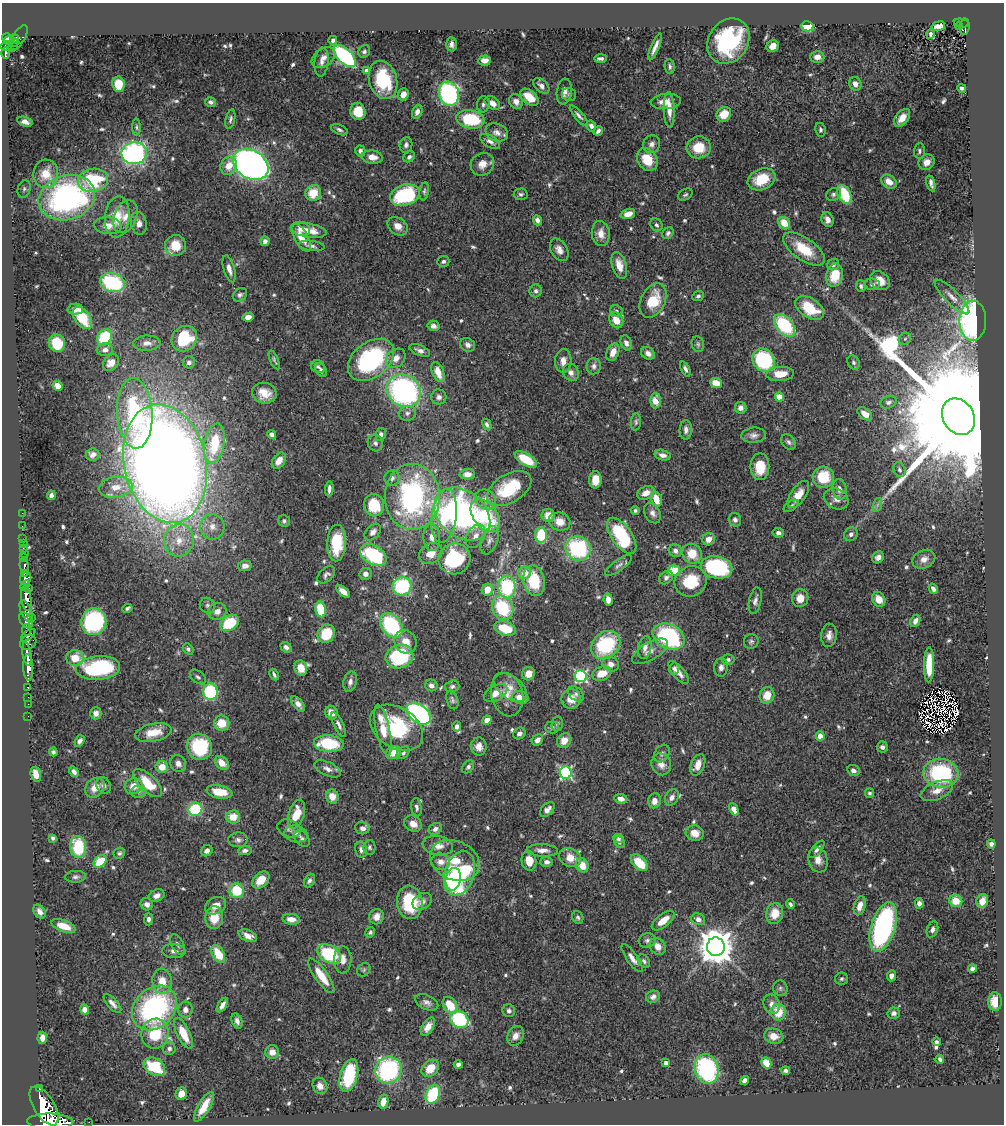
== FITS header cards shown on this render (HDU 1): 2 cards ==
NAXIS1  =                 1002
NAXIS2  =                 1122

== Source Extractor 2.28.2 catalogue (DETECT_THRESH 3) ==
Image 1002 x 1122 px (HDU 1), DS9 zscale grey, 1 PNG px = 1 image px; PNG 1006 x 1126 px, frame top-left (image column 1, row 1122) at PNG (2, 3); each listed source drawn as its Kron ellipse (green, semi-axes under 4 px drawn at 4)
Background 1.39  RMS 0.039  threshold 0.116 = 3 sigma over >= 5 px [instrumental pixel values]
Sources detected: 666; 9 with non-positive FLUX_AUTO (blend fragments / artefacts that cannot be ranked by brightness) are neither listed nor drawn; of the other 657, the 500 brightest by FLUX_AUTO listed and drawn (157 fainter detections omitted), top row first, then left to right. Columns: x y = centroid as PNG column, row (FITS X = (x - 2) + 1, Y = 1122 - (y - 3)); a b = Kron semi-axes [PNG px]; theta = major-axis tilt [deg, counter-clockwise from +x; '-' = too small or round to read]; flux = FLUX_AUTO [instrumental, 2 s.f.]
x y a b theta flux
961 23 8 3 -10 95
807 26 6 5 - 94
938 26 7 4 15 12
959 26 4 2 - 31
965 27 8 5 83 130
930 34 5 3 - 7.4
7 38 5 3 - 530
14 39 4 4 - 140
18 39 15 6 58 170
333 40 4 4 - 9.6
9 41 5 3 - 610
728 41 24 19 55 280
14 43 5 3 - 120
451 44 7 5 -89 10
15 46 3 2 - 93
773 46 6 5 - 20
6 47 6 4 -4 330
655 47 14 3 67 16
364 51 6 5 - 6.9
5 53 6 3 90 240
345 56 13 7 -44 430
323 57 13 9 34 18
817 57 7 6 - 20
600 58 6 3 3 7.4
485 61 6 5 - 20
322 62 14 7 84 14
670 66 7 5 -84 7
367 71 4 4 - 28
383 80 19 14 -74 150
118 84 8 6 -81 60
855 84 7 6 - 17
541 86 9 6 -42 14
962 88 4 3 - 6.8
564 92 13 7 82 16
403 94 6 5 - 23
449 94 12 10 -72 480
569 95 7 6 - 6.1
529 97 10 6 -41 48
516 101 8 6 -53 18
666 101 15 7 4 27
211 102 5 4 - 7
492 103 8 6 -36 23
483 104 8 6 79 8
669 110 18 5 -88 27
358 111 9 7 -77 53
417 112 7 5 68 13
724 114 8 7 - 47
579 115 13 4 -49 9.9
902 118 10 6 51 29
230 119 10 4 77 6.5
470 119 14 9 -9 150
25 122 8 4 -16 14
591 126 6 4 -61 8.2
136 127 8 4 -89 5.7
339 130 9 5 -24 6.8
820 130 7 5 -79 6.8
598 131 5 3 - 7.6
497 132 12 8 -23 17
490 142 11 6 -31 13
651 144 9 8 - 13
406 145 8 6 80 8.4
699 147 12 11 - 65
360 151 5 5 - 9.6
919 151 8 5 87 6.4
134 153 13 11 6 630
372 157 10 6 -7 22
409 157 6 5 - 7.3
647 159 12 9 -56 62
927 162 8 7 - 22
251 164 19 14 -30 1600
482 164 12 11 - 25
229 166 9 8 - 34
46 174 14 12 86 68
762 179 14 10 24 81
93 180 15 11 11 190
889 182 8 6 -33 26
931 183 8 3 -74 9.7
24 189 9 6 72 7.9
424 191 9 4 81 5.6
313 193 8 7 - 55
521 194 7 6 - 6.2
833 194 8 6 29 7.5
844 194 10 6 -63 120
405 195 15 10 18 240
685 195 8 5 31 5.6
67 198 28 22 17 750
628 214 7 5 18 22
117 217 20 12 83 63
125 217 17 11 67 32
828 219 8 6 -68 15
537 220 5 4 - 11
139 223 12 7 -80 18
784 223 6 5 - 46
656 225 7 5 -54 6.8
108 226 13 8 -6 26
398 226 11 8 -37 22
301 229 9 7 -15 18
309 230 18 7 -9 37
668 233 6 5 - 6.8
601 234 13 9 -85 22
301 237 16 6 -60 32
265 241 4 4 - 9.8
176 245 10 10 - 62
311 246 13 5 -6 10
804 249 24 11 -34 77
559 250 12 8 -58 18
443 261 6 5 - 7.2
619 265 14 7 -73 30
833 265 6 5 - 7.2
229 269 14 5 -74 17
835 275 12 8 77 67
880 281 11 8 -37 30
112 283 13 9 -18 230
872 284 7 6 - 7.1
861 286 6 5 - 6
536 291 6 6 - 7.2
240 295 8 6 41 7.4
698 296 6 5 - 6.6
952 297 23 7 -45 21
653 301 18 12 63 83
809 308 16 9 -34 90
75 309 7 5 1 20
616 311 6 5 - 5.7
248 317 5 4 - 18
82 318 13 7 -54 70
616 320 8 6 -59 39
973 321 20 13 89 1100
785 325 13 8 -48 190
433 326 6 5 - 11
104 337 9 7 58 110
184 339 14 11 44 160
905 339 7 5 44 6
57 343 9 8 - 82
147 343 14 7 2 16
626 343 8 5 -67 12
698 344 8 6 -78 6.5
468 345 8 6 -33 11
105 350 8 6 5 12
420 350 11 5 -21 12
613 352 9 6 68 26
648 353 7 6 - 15
396 358 11 8 44 24
274 360 10 3 -67 5.4
371 360 26 17 38 330
764 360 12 10 -47 240
563 361 12 8 87 19
189 362 6 6 - 9.5
853 362 7 5 -60 6.6
111 363 9 7 47 25
594 366 8 7 - 10
318 367 7 6 - 6.3
685 369 8 4 -65 7.8
321 370 7 5 -57 7
438 372 10 6 -68 37
571 372 9 7 -60 14
780 374 13 7 4 40
716 383 6 5 - 43
58 386 5 4 - 28
404 391 18 15 -33 660
264 393 12 10 -13 35
439 397 7 7 - 12
779 397 4 4 - 66
655 401 7 5 89 33
888 402 8 6 24 9.2
741 408 6 6 - 15
135 413 35 18 -87 300
407 413 8 7 - 10
865 414 8 5 -38 22
958 417 19 15 -58 170000
636 422 8 5 84 5.9
487 424 6 4 -59 6.9
686 430 9 6 89 13
272 434 4 4 - 11
381 435 7 5 81 10
753 435 12 7 6 13
789 442 9 6 -54 7.7
214 443 20 10 79 100
375 443 8 7 - 8.9
93 455 7 6 - 12
662 455 8 5 -15 14
526 459 12 6 -31 76
279 461 9 6 54 24
165 463 60 41 -78 6000
760 467 13 9 -90 63
899 470 8 5 -68 7.1
467 474 8 5 2 20
823 477 11 10 - 84
392 478 8 7 - 9.1
595 480 8 6 87 33
116 487 17 10 8 40
509 488 24 14 31 140
329 489 7 3 85 9.9
839 489 10 7 -80 16
646 493 9 6 26 23
51 495 4 4 - 11
798 495 15 7 55 29
412 497 33 27 90 570
656 499 8 5 -73 47
836 499 13 10 -25 18
486 500 11 9 -41 17
374 505 11 10 - 90
877 505 7 4 71 5.6
791 506 8 4 35 5.6
635 510 4 4 - 5.5
22 513 2 2 - 10
652 513 11 7 -62 14
462 514 31 23 -40 700
548 515 6 6 - 34
444 516 27 12 83 110
485 516 18 12 -53 190
735 520 7 6 - 9.1
284 521 6 5 - 6.2
559 522 11 9 -18 32
22 526 4 2 - 17
212 527 13 12 - 28
373 532 10 6 46 13
778 533 6 5 - 10
851 534 7 6 - 10
541 535 8 6 -89 97
475 536 13 8 60 20
622 536 21 10 -54 190
432 537 13 8 -87 20
23 538 2 2 - 19
709 539 6 6 - 20
179 540 16 15 - 56
489 540 15 8 69 15
337 543 18 9 88 99
23 544 3 2 - 41
23 548 3 3 - 71
578 548 13 12 - 260
675 551 7 6 - 12
25 553 2 2 - 17
431 554 12 10 31 33
692 554 10 9 - 51
373 555 14 9 -33 200
24 557 3 3 - 380
878 557 6 5 - 11
454 559 16 15 - 190
924 559 12 9 25 19
619 565 16 5 36 11
24 566 7 4 -79 330
245 566 7 5 10 14
716 567 16 11 -12 230
674 571 6 5 - 93
525 573 6 6 - 38
24 574 4 3 - 560
365 574 6 6 - 12
326 575 10 6 44 8.6
666 577 8 6 41 8.7
26 578 6 5 - 1400
534 581 15 10 -80 120
691 581 16 15 - 96
25 585 5 3 - 1200
402 586 9 9 - 220
507 587 11 9 -89 220
29 589 3 2 - 390
933 589 5 3 - 9.7
487 590 6 5 - 35
343 591 8 4 -42 24
800 598 9 8 - 29
26 599 12 5 -82 4100
608 599 6 4 -81 21
879 599 7 6 - 34
755 601 13 6 78 13
207 606 8 7 - 7.8
127 608 5 3 - 6.3
503 608 13 10 -62 150
320 609 8 5 -81 89
26 611 12 5 -67 1200
217 611 9 8 - 19
31 617 4 2 - 240
26 620 9 6 -56 850
915 621 6 5 - 16
94 622 13 12 - 320
229 623 10 7 33 110
391 625 13 9 -51 270
505 629 11 7 -16 73
27 630 6 4 84 980
326 634 10 8 58 85
28 635 8 3 38 540
829 635 12 8 85 17
669 636 17 12 -27 350
751 641 7 7 - 6.9
28 642 8 7 - 690
406 642 12 10 -58 33
606 645 16 12 41 200
286 647 6 5 - 9.2
645 648 12 6 77 15
188 649 6 4 -48 5.7
650 651 20 8 30 21
27 654 12 4 -80 2500
399 656 14 11 19 210
75 658 9 8 - 44
728 660 6 5 - 6.4
611 664 8 7 - 17
929 665 17 5 89 75
28 667 13 5 -88 2500
721 667 9 6 85 12
98 668 22 12 5 250
301 668 8 6 -70 31
674 668 6 5 - 8.4
679 672 14 6 -50 19
602 673 10 7 20 41
528 674 7 6 - 30
274 675 6 3 -64 6.2
581 676 6 6 - 410
198 677 9 5 -39 7.1
350 682 10 6 76 12
431 685 6 5 - 12
452 686 7 5 17 6.9
27 687 3 2 - 49
510 687 19 11 -37 31
210 692 8 7 - 210
496 693 12 7 30 28
576 694 9 6 -45 7.5
507 695 22 16 -77 46
767 695 8 7 - 38
28 697 2 2 - 23
520 697 8 6 -14 39
571 699 10 9 - 37
452 700 9 5 -74 7.3
28 704 2 2 - 19
298 704 9 5 -49 16
96 713 6 5 - 11
331 713 7 6 - 25
419 714 13 9 -36 610
28 716 2 2 - 16
487 720 5 4 - 27
222 723 7 7 - 47
557 724 7 5 78 7.1
339 725 13 4 -64 12
457 726 5 4 - 10
552 727 7 6 - 7.2
397 728 29 20 -33 230
383 730 26 7 -78 48
153 733 19 9 12 49
519 733 6 5 - 9.1
820 736 4 4 - 37
537 740 6 5 - 15
80 741 6 4 52 9.8
564 741 8 7 - 26
329 744 15 8 -5 160
479 746 9 7 -88 19
199 747 13 12 - 150
882 747 5 5 - 10
53 752 4 4 - 5.6
393 753 8 6 30 38
403 753 7 5 43 6.7
662 754 9 7 60 7.8
222 763 8 6 -44 31
178 764 9 7 -60 16
661 764 11 9 -70 20
698 765 11 6 67 26
162 767 6 6 - 39
468 767 7 5 52 6.5
328 769 14 6 -24 15
853 770 6 5 - 12
74 772 5 4 - 11
566 773 6 6 - 420
941 773 17 14 -8 270
36 774 8 5 -74 30
148 783 18 8 -44 72
104 785 8 7 - 13
133 786 9 7 25 28
95 788 11 9 44 30
937 791 17 8 24 28
138 792 8 6 0 8.4
219 792 13 6 -10 58
869 793 5 4 - 5.3
332 796 7 6 - 31
672 797 9 6 63 14
621 799 7 5 -7 14
654 801 7 6 - 22
416 807 9 5 -81 7.6
195 809 7 6 - 140
547 809 9 5 45 14
734 809 6 4 -65 31
296 814 15 7 73 57
233 817 7 6 - 35
413 824 9 7 -35 26
289 828 12 8 -20 12
362 828 7 6 - 12
435 829 7 5 34 11
695 833 9 7 -12 27
296 834 12 8 -12 12
53 838 4 4 - 5.9
619 838 5 4 - 5.9
302 839 9 6 -50 8.5
238 840 9 7 2 9.9
619 842 6 4 -52 8
991 844 4 4 - 7.1
438 846 15 9 -10 25
78 847 11 8 -85 120
369 847 7 6 - 6.5
817 849 10 4 51 10
245 850 7 4 8 7.2
361 850 8 6 -78 11
542 850 16 6 -3 17
207 851 6 5 - 11
119 853 6 5 - 5.4
570 858 11 9 -23 39
818 860 13 9 -74 23
100 861 7 5 42 86
455 861 25 19 -24 100
529 861 10 7 -80 39
441 862 9 8 - 19
546 862 6 5 - 11
639 863 10 6 -43 62
582 865 7 6 - 38
459 873 23 14 72 430
76 877 10 6 3 8.2
453 879 11 7 79 150
261 880 10 7 44 39
309 881 7 5 64 6.8
237 891 7 7 - 96
156 896 8 6 24 15
422 901 10 7 34 14
956 901 6 6 - 41
982 901 7 5 65 21
410 902 17 12 -83 150
919 903 5 4 - 11
147 904 6 6 - 12
790 904 5 4 - 6.6
216 906 11 8 28 26
860 906 10 5 73 25
40 911 8 5 -56 13
775 913 10 8 76 46
377 917 8 7 - 22
214 918 11 9 87 52
578 918 6 5 - 5.9
148 919 6 4 89 8.9
291 919 9 5 -9 21
698 919 7 5 -20 12
663 921 13 6 38 34
64 926 12 6 -20 40
883 927 25 12 73 530
932 929 8 5 71 8.9
370 932 5 4 - 5.6
248 936 10 5 -23 21
647 940 8 7 - 9.3
177 944 11 6 -62 8.6
658 946 9 7 -48 22
716 947 9 9 - 6400
174 951 12 7 -4 13
218 954 10 5 -59 72
329 954 13 8 -31 180
632 958 16 5 -55 16
343 960 13 9 88 25
644 961 7 5 -51 7.5
972 969 4 4 - 7.3
364 970 7 6 - 5.5
321 976 20 6 -55 55
891 976 5 4 - 11
841 979 6 6 - 6
162 981 13 9 -83 44
780 988 8 7 - 7.2
653 997 7 6 - 11
427 1002 12 7 -26 13
995 1002 9 6 -89 39
112 1003 12 5 -48 13
771 1004 10 8 -73 18
222 1005 8 4 58 13
450 1005 9 6 -56 59
154 1008 25 19 45 490
85 1009 5 4 - 25
185 1009 8 7 - 16
509 1011 6 6 - 7.7
778 1012 8 7 - 61
894 1013 6 5 - 8
459 1019 10 8 -34 230
237 1021 8 5 -68 10
428 1027 10 5 57 19
183 1033 17 6 -65 56
155 1034 15 13 80 93
515 1036 10 8 61 21
774 1036 10 7 -10 22
42 1038 6 4 86 19
936 1042 4 4 - 5.6
169 1048 6 6 - 9.8
272 1052 7 7 - 21
940 1059 4 3 - 5.4
666 1063 4 4 - 16
766 1063 6 4 -59 63
458 1065 4 4 - 7.9
154 1067 11 8 -32 140
430 1068 10 7 44 46
707 1069 15 11 -74 330
388 1070 13 13 - 400
786 1070 4 3 - 6.6
349 1075 17 8 75 170
745 1080 5 4 - 14
320 1086 8 7 - 18
39 1089 3 3 - 120
181 1094 6 5 - 26
433 1094 10 6 66 170
383 1101 7 5 79 37
44 1106 22 10 -59 10000
204 1107 17 6 60 46
50 1122 23 8 -1 9100
89 1122 2 2 - 12
At the frame edge (FLAGS 8, measured only in part): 1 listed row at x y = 50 1122
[157 fainter detections neither listed nor drawn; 9 non-positive-flux detections neither listed nor drawn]